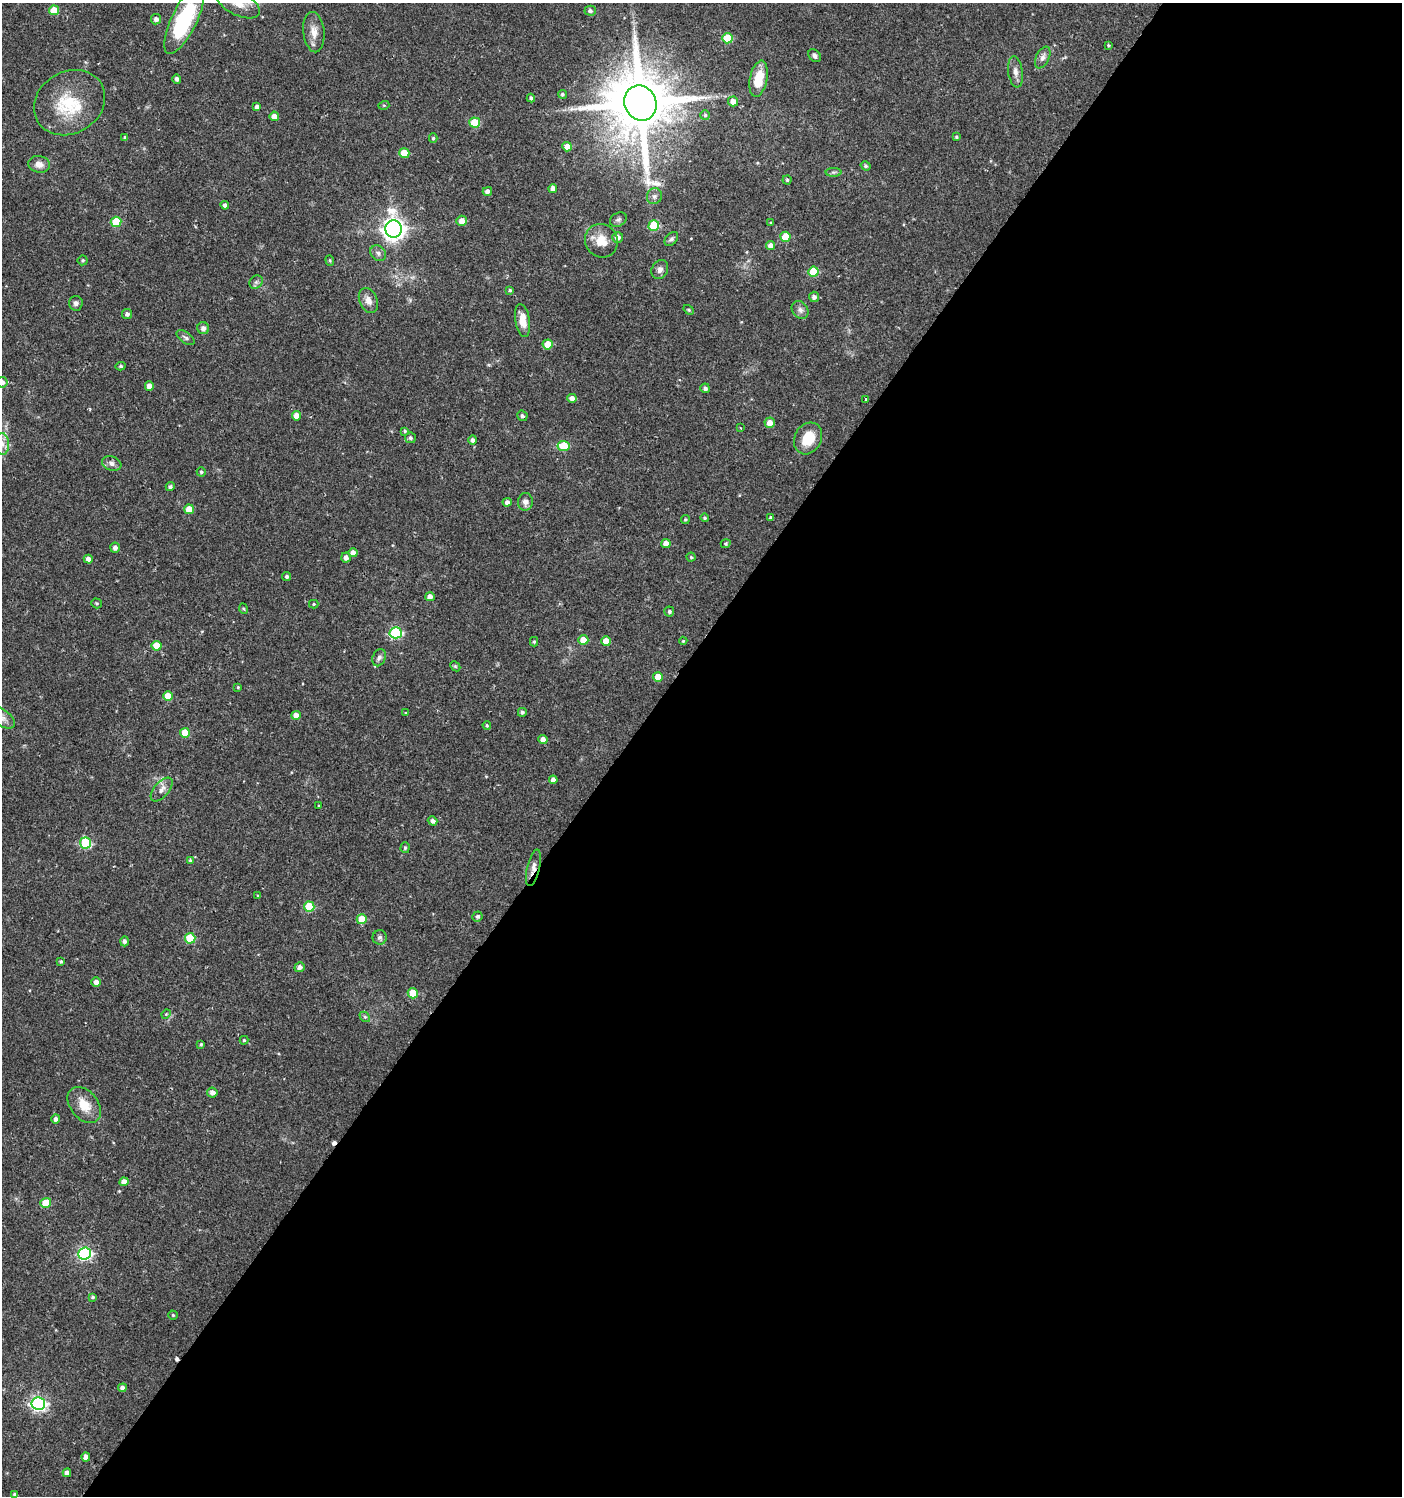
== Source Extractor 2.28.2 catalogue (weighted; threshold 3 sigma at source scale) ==
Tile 12 of 4 x 4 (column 4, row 3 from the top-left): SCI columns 4375-5774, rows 1501-2994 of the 6017 x 5984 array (HDU 1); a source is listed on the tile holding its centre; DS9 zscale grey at full resolution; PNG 1404 x 1498 px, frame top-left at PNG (2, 3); each listed source drawn as its Kron ellipse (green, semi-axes under 4 px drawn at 4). Shown black and unused: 56% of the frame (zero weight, under 2 of 3 exposures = <1% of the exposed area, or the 3 px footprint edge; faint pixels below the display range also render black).
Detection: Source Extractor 2.28.2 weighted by HDU 2 'WHT'; one run over the whole footprint, this tile lists its part. Background 0.0285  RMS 0.0035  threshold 0.0158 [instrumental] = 3 sigma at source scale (4.5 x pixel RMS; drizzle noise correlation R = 1.50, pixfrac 1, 0.0396/0.0396 arcsec/px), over >= 5 px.
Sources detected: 159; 2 cosmic-ray / hot-pixel residue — neither listed nor drawn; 1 inside a brighter listed object's ellipse — not listed separately; the other 156 listed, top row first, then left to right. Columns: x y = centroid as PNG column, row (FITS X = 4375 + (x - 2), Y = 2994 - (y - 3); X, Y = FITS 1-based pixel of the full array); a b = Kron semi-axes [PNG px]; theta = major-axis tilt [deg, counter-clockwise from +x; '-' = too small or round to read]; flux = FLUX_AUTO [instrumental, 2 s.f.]
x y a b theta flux
238 4 23 11 -26 5
54 10 5 5 - 6.6
590 11 5 5 - 0.87
156 19 5 5 - 1.4
184 20 37 12 64 35
314 32 20 10 -84 3.7
727 38 5 5 - 12
1108 45 3 2 - 0.36
815 56 7 5 -48 1.1
1043 57 11 6 65 1.6
1015 72 16 7 -83 2
177 79 4 4 - 1.1
759 79 18 8 78 8.8
562 94 4 4 - 0.56
531 98 4 4 - 0.64
733 101 5 5 - 2.4
70 103 37 31 31 17
640 103 18 16 -65 3100
384 105 5 3 - 0.39
257 106 4 3 - 1.1
705 115 5 5 - 0.53
274 116 5 4 - 2.1
475 123 5 5 - 9.9
956 137 3 3 - 0.43
125 138 3 3 - 0.6
433 138 5 4 - 0.51
567 147 5 4 - 3.8
404 153 5 5 - 8.3
39 164 11 8 -8 2.3
866 166 5 4 - 0.54
833 172 8 4 0 0.68
787 180 4 4 - 0.49
553 188 4 4 - 1.7
487 191 5 4 - 1.3
654 196 8 7 - 1.2
225 205 4 4 - 0.99
618 220 9 6 31 1
462 221 5 5 - 2.6
116 222 5 5 - 9.7
771 223 4 3 - 0.35
654 226 5 5 - 15
393 229 8 8 - 250
618 237 5 5 - 1.9
785 237 5 5 - 8.2
671 239 8 5 49 0.87
601 241 17 16 - 5.9
771 246 5 4 - 2.4
378 253 8 7 - 1.2
83 260 5 5 - 0.53
330 260 5 4 - 0.44
660 269 10 8 62 1.5
813 272 5 5 - 11
256 282 7 6 - 0.87
510 290 4 4 - 0.47
814 297 5 5 - 1.2
368 300 13 8 -66 2.7
76 303 7 7 - 1
689 310 5 3 - 0.43
800 310 9 7 -53 1.5
127 314 5 5 - 1
523 320 16 7 -80 4.7
203 328 6 5 - 1.4
186 338 10 5 -36 0.91
548 344 5 5 - 7.4
121 366 5 4 - 0.57
2 382 5 5 - 1.5
149 386 4 4 - 2.5
705 388 5 4 - 0.92
572 398 5 4 - 1.5
866 399 3 3 - 0.75
296 416 5 4 - 2.6
522 416 5 5 - 0.8
770 423 5 5 - 3.2
740 428 3 2 - 0.39
405 431 4 3 - 0.61
410 438 5 5 - 0.74
808 438 16 13 62 8
473 440 5 4 - 1
2 444 11 7 -89 2
564 446 6 5 - 11
112 463 10 7 -19 1.6
201 472 4 4 - 0.55
170 487 4 4 - 0.75
507 502 4 4 - 1.3
525 502 9 7 85 1.5
189 509 5 5 - 5
704 518 4 4 - 0.48
771 518 3 3 - 0.69
685 519 5 4 - 0.48
666 543 4 4 - 2.7
726 544 5 4 - 0.5
115 548 5 5 - 1.3
353 553 4 4 - 2.2
691 557 4 4 - 0.51
346 558 5 4 - 1.5
88 559 4 4 - 1.6
287 577 4 4 - 0.78
430 597 5 4 - 1.9
97 603 5 5 - 0.5
314 604 5 4 - 0.38
244 609 5 3 - 0.36
669 612 5 5 - 0.77
396 633 6 5 - 32
583 640 5 5 - 4.3
606 641 5 4 - 4.1
683 641 4 4 - 0.35
534 642 5 4 - 0.46
156 646 5 5 - 7.8
379 658 9 6 67 1.1
455 666 6 4 -44 0.44
658 677 5 4 - 4.5
238 687 4 3 - 0.34
168 696 5 5 - 4.8
522 712 4 4 - 0.68
406 713 4 3 - 0.71
296 715 4 4 - 2.7
2 718 14 8 -36 2.1
487 725 4 3 - 0.4
185 733 5 5 - 7.2
543 740 4 4 - 2.2
553 780 4 4 - 1.5
162 790 14 7 49 2.1
318 806 3 3 - 0.66
432 821 5 4 - 1.2
85 843 5 5 - 24
405 848 5 4 - 0.54
190 860 4 4 - 0.4
533 868 19 6 76 2.3
258 896 4 3 - 0.34
309 907 5 5 - 13
477 916 5 5 - 0.7
362 919 5 5 - 7.8
380 937 7 7 - 0.87
190 938 5 5 - 13
124 941 5 4 - 1
61 961 4 4 - 0.48
300 967 5 5 - 1.4
96 982 5 5 - 1.4
413 993 5 5 - 8.9
166 1014 5 4 - 0.36
365 1017 6 4 -42 0.49
244 1040 4 4 - 0.44
201 1044 3 3 - 0.4
212 1092 5 5 - 1.8
84 1105 20 13 -51 6
56 1119 4 4 - 1.2
124 1182 4 4 - 2.6
46 1203 5 5 - 7.9
85 1253 6 6 - 58
93 1297 4 3 - 0.52
173 1315 4 4 - 0.41
122 1388 4 4 - 1.5
38 1404 7 6 - 84
86 1457 4 4 - 1.5
67 1473 4 4 - 1.7
15 1494 4 3 - 0.83
Overlapping masked pixels (flux is a lower limit): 2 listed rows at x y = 640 103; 533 868
Isophote crosses this tile's border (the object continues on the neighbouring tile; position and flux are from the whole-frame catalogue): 5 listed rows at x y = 238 4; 184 20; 2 382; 2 444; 2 718